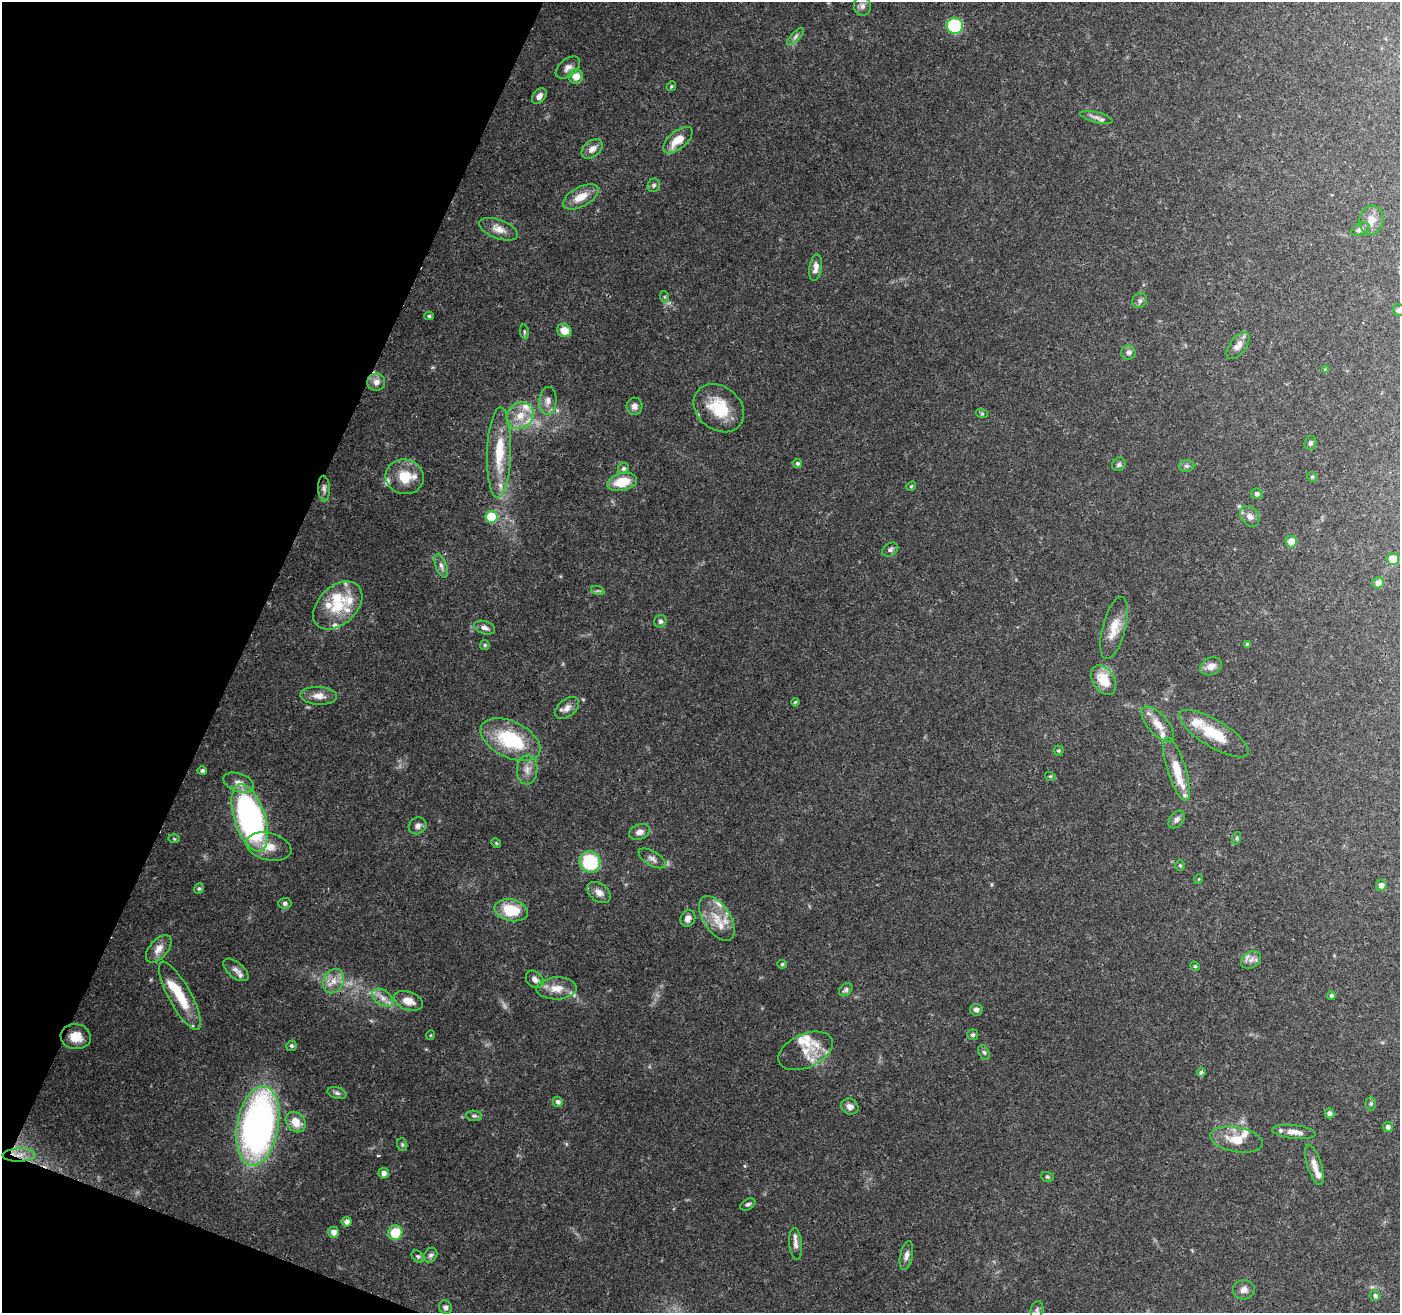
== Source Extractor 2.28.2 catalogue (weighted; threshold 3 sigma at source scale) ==
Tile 9 of 4 x 4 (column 1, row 3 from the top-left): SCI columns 9-1406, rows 1586-2896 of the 5601 x 5727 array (HDU 1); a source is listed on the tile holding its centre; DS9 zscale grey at full resolution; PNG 1402 x 1315 px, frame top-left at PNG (2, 2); each listed source drawn as its Kron ellipse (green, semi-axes under 4 px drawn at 4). Shown black and unused: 19% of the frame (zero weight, under 3 of 4 exposures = <1% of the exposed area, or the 3 px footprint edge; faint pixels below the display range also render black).
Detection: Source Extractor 2.28.2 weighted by HDU 2 'WHT'; one run over the whole footprint, this tile lists its part. Background 0.0786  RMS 0.0032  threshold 0.0143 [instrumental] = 3 sigma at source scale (4.5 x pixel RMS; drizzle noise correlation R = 1.50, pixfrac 1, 0.0396/0.0396 arcsec/px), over >= 5 px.
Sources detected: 166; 2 too faint to see at this stretch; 1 inside a brighter object's white glare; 1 cosmic-ray / hot-pixel residue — neither listed nor drawn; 23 inside a brighter listed object's ellipse — not listed separately; the other 139 listed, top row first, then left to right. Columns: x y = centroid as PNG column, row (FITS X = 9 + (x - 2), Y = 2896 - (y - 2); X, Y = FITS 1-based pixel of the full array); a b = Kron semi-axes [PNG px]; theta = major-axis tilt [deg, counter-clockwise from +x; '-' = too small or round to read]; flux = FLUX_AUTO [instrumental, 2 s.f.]
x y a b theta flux
862 6 10 8 -79 1.4
955 26 8 8 - 22
795 36 11 4 46 0.96
568 67 14 8 38 1.9
576 77 7 7 - 3.5
671 86 5 4 - 0.42
539 96 9 6 52 1.8
1096 117 17 5 -13 1.5
678 140 18 8 40 5.6
592 149 12 8 38 2.2
654 185 7 6 - 0.68
581 197 19 9 28 4.8
1371 220 15 12 79 2.8
499 229 20 9 -20 3.2
1360 229 9 6 28 1.2
816 268 13 6 80 2
665 297 6 4 -71 0.42
1140 300 8 7 - 0.93
1398 310 6 5 - 0.93
429 316 5 4 - 0.51
564 331 7 6 - 4.2
524 332 7 3 -82 0.46
1238 346 16 8 53 2.2
1128 353 7 7 - 1.3
1326 370 4 4 - 0.64
376 382 9 8 - 2.1
548 401 14 8 86 2.3
634 406 8 8 - 1.7
719 408 27 21 -40 12
982 414 6 4 -19 0.4
520 416 14 12 46 5.4
1310 443 7 6 - 0.73
499 453 45 12 88 12
797 463 5 4 - 0.64
1119 464 7 6 - 0.72
1187 466 8 6 -1 0.74
624 469 6 5 - 0.73
405 477 19 17 -14 7.6
1312 477 5 4 - 0.39
622 482 15 9 13 7.3
911 486 5 4 - 0.34
324 488 13 6 -87 1.2
1257 494 6 5 - 0.68
1250 516 11 8 -52 1.8
491 517 6 6 - 13
1291 542 5 5 - 4.5
890 550 8 6 33 0.89
1393 559 6 5 - 7.4
441 566 12 5 -71 1.3
1378 583 6 5 - 1.7
598 591 7 4 -18 0.57
338 605 28 19 43 12
660 621 6 6 - 0.9
485 628 11 6 -18 1.4
1114 628 32 11 75 5.6
1247 644 4 4 - 0.42
485 645 5 4 - 0.38
1211 666 11 8 25 2.5
1104 680 16 11 -58 7.6
319 696 18 9 -3 2.9
795 702 4 3 - 0.34
567 708 14 8 40 1.9
1158 724 22 10 -48 4.1
1214 734 40 13 -31 9.9
511 740 32 18 -26 21
1058 751 5 5 - 0.47
1177 769 33 9 -73 7.3
527 770 15 10 86 2.5
202 771 5 4 - 0.77
1050 776 5 3 - 0.35
239 783 16 9 -20 2.5
250 818 35 15 -72 89
1177 819 10 6 52 1.1
418 826 9 8 - 1.4
639 832 11 7 17 1.8
1237 838 6 4 72 0.44
174 839 5 3 - 0.33
496 843 5 4 - 0.36
269 847 23 13 -14 5.1
652 858 15 7 -31 1.6
590 862 11 10 - 22
1180 865 5 4 - 0.4
1199 879 5 3 - 0.25
1381 885 5 5 - 1.5
199 889 5 4 - 0.49
599 892 13 8 -38 2.4
285 903 6 5 - 0.83
511 910 17 10 -12 11
688 918 8 7 - 1.7
717 918 25 13 -57 6.5
159 949 16 9 49 2.9
1251 960 11 7 31 1.7
782 964 5 4 - 0.42
1195 966 5 4 - 0.4
236 970 15 7 -40 1.8
535 979 10 7 -43 1.6
333 981 13 10 63 3.3
556 988 20 11 2 4.3
846 990 8 5 41 0.79
180 996 38 11 -61 11
1332 996 4 4 - 0.74
383 998 11 7 -36 2.2
408 1001 15 9 -21 3.5
976 1010 6 6 - 1.2
431 1035 5 3 - 0.25
973 1035 5 5 - 0.64
76 1037 15 12 -9 4.7
291 1046 5 5 - 0.58
805 1051 29 16 24 6
984 1052 8 5 -62 0.63
1201 1072 4 4 - 0.92
337 1093 10 5 -16 0.87
558 1102 5 5 - 1
1371 1103 7 5 89 0.56
850 1107 9 8 - 1.8
1330 1113 5 5 - 1.1
474 1116 8 5 -8 0.72
296 1122 11 9 -48 4.6
258 1126 40 20 80 140
1388 1127 5 5 - 0.99
1294 1132 22 7 -6 2.9
1236 1139 26 12 -10 6
402 1145 6 5 - 0.5
19 1155 16 6 2 3.4
1314 1165 21 7 -73 2.8
384 1173 5 5 - 1.5
1047 1177 6 5 - 0.49
748 1204 8 5 31 0.69
347 1222 5 5 - 1.3
334 1232 5 5 - 2
395 1233 7 7 - 8.6
796 1244 16 6 -85 1.8
431 1255 8 6 61 0.88
906 1255 15 6 79 1.6
418 1256 7 5 -47 0.71
1244 1290 11 9 6 1.9
1375 1296 5 5 - 0.86
445 1307 7 6 - 0.92
1037 1310 8 6 75 0.72
Overlapping masked pixels (flux is a lower limit): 2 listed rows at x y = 1177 769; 19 1155
Isophote crosses this tile's border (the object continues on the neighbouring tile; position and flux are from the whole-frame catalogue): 1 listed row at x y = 1398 310